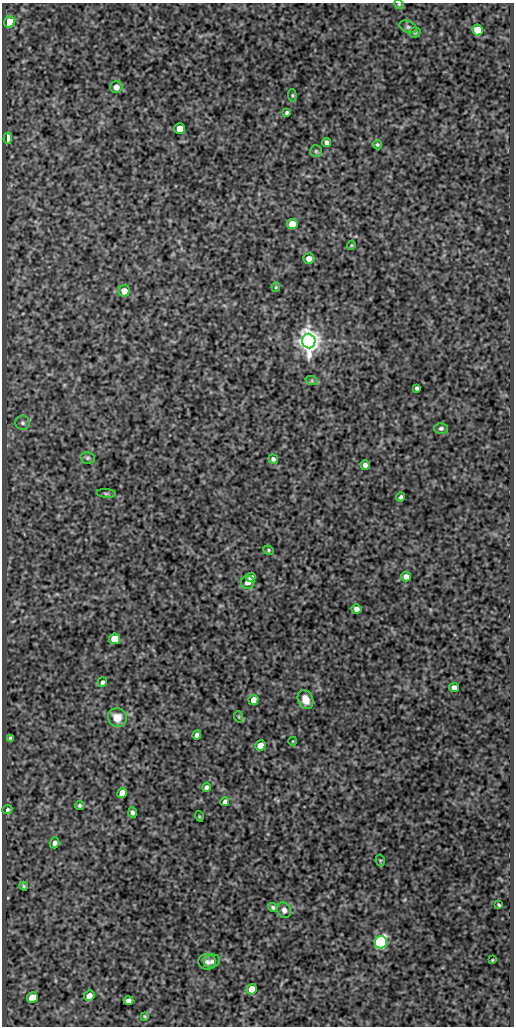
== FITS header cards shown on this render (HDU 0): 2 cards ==
NAXIS1  =                  512
NAXIS2  =                 1024

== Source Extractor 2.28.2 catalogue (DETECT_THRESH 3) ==
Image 512 x 1024 px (HDU 0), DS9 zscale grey, 1 PNG px = 1 image px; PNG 516 x 1028 px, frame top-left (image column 1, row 1024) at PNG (2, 3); each listed source drawn as its Kron ellipse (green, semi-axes under 4 px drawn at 4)
Background 421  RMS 0.89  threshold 2.67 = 3 sigma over >= 5 px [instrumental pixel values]
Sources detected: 66; all 66 listed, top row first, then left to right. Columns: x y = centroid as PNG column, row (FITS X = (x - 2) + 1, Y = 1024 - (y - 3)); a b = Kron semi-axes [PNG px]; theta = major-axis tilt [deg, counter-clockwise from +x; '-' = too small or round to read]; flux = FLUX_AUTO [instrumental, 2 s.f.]
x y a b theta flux
399 4 5 4 - 74
10 22 6 5 - 2900
408 27 9 5 -23 130
478 30 5 5 - 1500
415 32 6 5 - 97
116 87 6 6 - 450
292 95 6 4 -84 84
287 113 4 3 - 110
180 129 5 5 - 1100
8 138 5 4 - 1200
327 142 4 4 - 230
377 145 5 5 - 96
316 151 6 6 - 110
292 224 5 5 - 1000
351 245 5 3 - 63
309 258 5 5 - 350
276 287 4 4 - 67
124 291 6 5 - 480
309 341 7 6 - 76000
312 381 6 4 -19 90
417 388 4 3 - 110
22 423 7 7 - 160
441 428 6 5 - 140
88 458 7 5 -13 120
273 459 5 4 - 160
365 465 5 4 - 200
106 493 10 4 -5 94
401 497 4 3 - 120
269 550 5 4 - 87
251 577 5 4 - 240
406 577 5 5 - 370
248 582 6 6 - 380
356 609 5 4 - 260
115 639 5 5 - 1400
102 682 5 4 - 140
454 687 5 4 - 360
253 700 5 5 - 500
305 700 10 7 -64 800
117 717 9 9 - 720
239 717 6 3 -72 67
197 735 4 4 - 220
10 738 4 3 - 91
293 741 4 3 - 43
260 746 5 5 - 630
206 787 5 4 - 150
122 793 5 5 - 740
225 802 5 4 - 210
80 805 4 4 - 120
7 810 5 4 - 160
132 812 5 4 - 150
199 816 5 3 - 50
54 843 5 4 - 230
380 860 6 4 -78 72
24 886 4 3 - 84
499 905 4 3 - 79
273 907 5 4 - 120
284 910 8 6 -65 310
381 942 6 6 - 15000
492 960 3 2 - 50
212 961 8 6 23 180
207 962 9 8 - 230
252 989 5 5 - 1400
89 996 5 5 - 430
32 998 5 5 - 1300
128 1000 5 4 - 250
144 1016 3 2 - 57
At the frame edge (FLAGS 8, measured only in part): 1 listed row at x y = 399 4